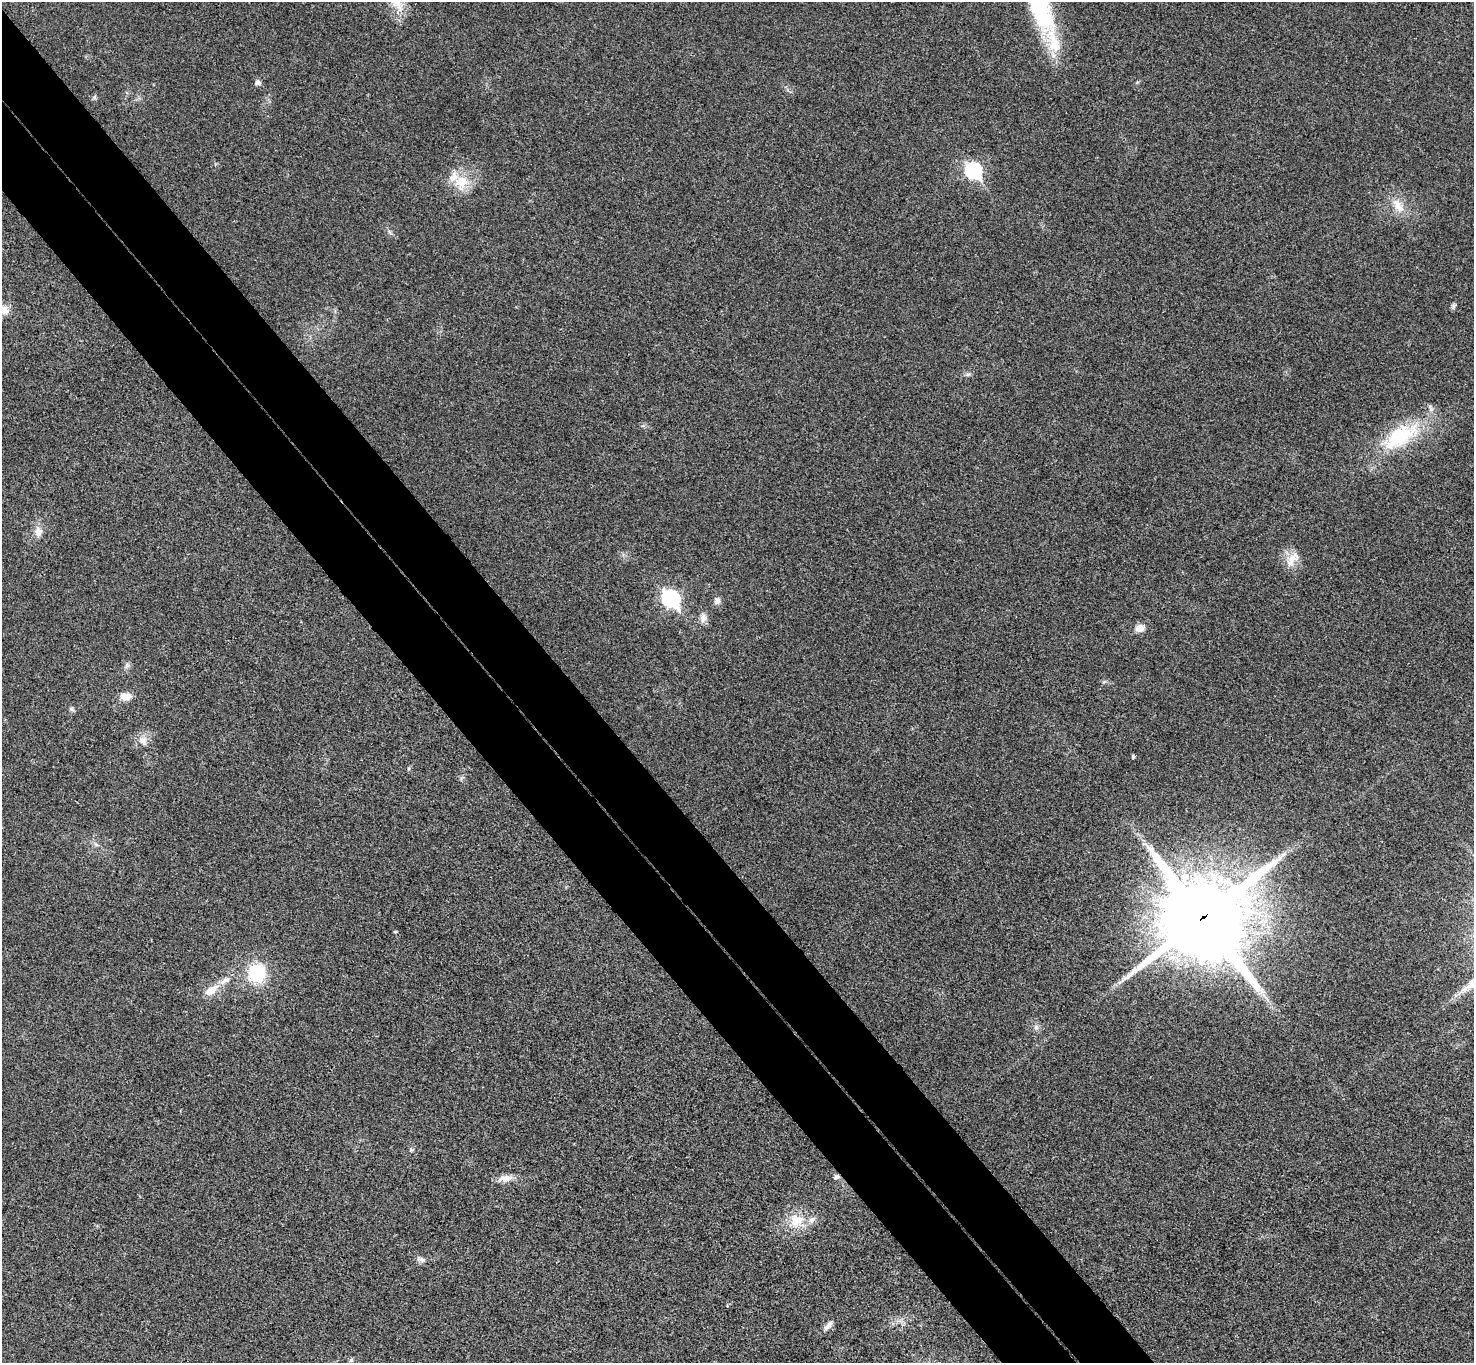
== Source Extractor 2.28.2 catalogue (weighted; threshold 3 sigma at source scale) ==
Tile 11 of 4 x 4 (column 3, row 3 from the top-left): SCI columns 2996-4467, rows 1695-3055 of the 5987 x 5973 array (HDU 1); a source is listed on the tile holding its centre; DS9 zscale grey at full resolution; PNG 1476 x 1365 px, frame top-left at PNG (2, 2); no overlay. Shown black and unused: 9% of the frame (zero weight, under 3 of 4 exposures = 6% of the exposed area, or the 3 px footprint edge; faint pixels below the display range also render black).
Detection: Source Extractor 2.28.2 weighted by HDU 2 'WHT'; one run over the whole footprint, this tile lists its part. Background 0.0245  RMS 0.0061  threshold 0.0275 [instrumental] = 3 sigma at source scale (4.5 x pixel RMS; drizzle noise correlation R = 1.50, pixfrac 1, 0.05/0.05 arcsec/px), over >= 5 px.
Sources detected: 33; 4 inside a brighter listed object's ellipse — not listed separately; the other 29 listed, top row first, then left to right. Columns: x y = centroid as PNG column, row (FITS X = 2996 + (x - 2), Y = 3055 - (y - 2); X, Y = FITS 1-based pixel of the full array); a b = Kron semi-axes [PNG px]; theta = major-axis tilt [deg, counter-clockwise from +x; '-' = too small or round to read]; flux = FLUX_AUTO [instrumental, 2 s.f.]
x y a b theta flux
1040 7 69 25 -71 76
258 82 6 5 - 2.4
94 97 6 5 - 1.1
973 171 8 7 - 120
461 182 22 17 11 15
1398 205 23 12 -58 9.6
4 310 12 11 - 5.9
1400 436 54 23 33 46
38 531 12 10 -87 4.9
1292 559 25 12 55 8.1
671 598 9 7 -47 150
717 601 9 8 - 2.7
703 618 13 9 86 3.7
1140 628 11 9 13 4.9
127 666 9 6 65 1.9
126 696 13 9 2 5.8
71 709 8 5 -36 1.2
143 741 14 10 -53 5
1133 756 5 4 - 0.83
1203 918 27 26 - 8700
257 973 21 20 - 29
211 990 19 10 36 8.4
1036 1027 7 6 - 1.8
836 1177 8 6 -10 1.5
505 1178 19 9 5 5.7
796 1221 23 18 27 15
421 1259 12 6 -17 2.4
828 1326 16 6 46 3.2
351 1360 6 6 - 1.1
Overlapping masked pixels (flux is a lower limit): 2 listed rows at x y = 1203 918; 836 1177
Isophote crosses this tile's border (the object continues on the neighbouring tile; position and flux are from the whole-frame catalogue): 2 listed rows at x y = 1040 7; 4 310
Unlisted compact peaks at least as high as the median listed source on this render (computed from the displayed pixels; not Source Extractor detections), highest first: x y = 1454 306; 395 932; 968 374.